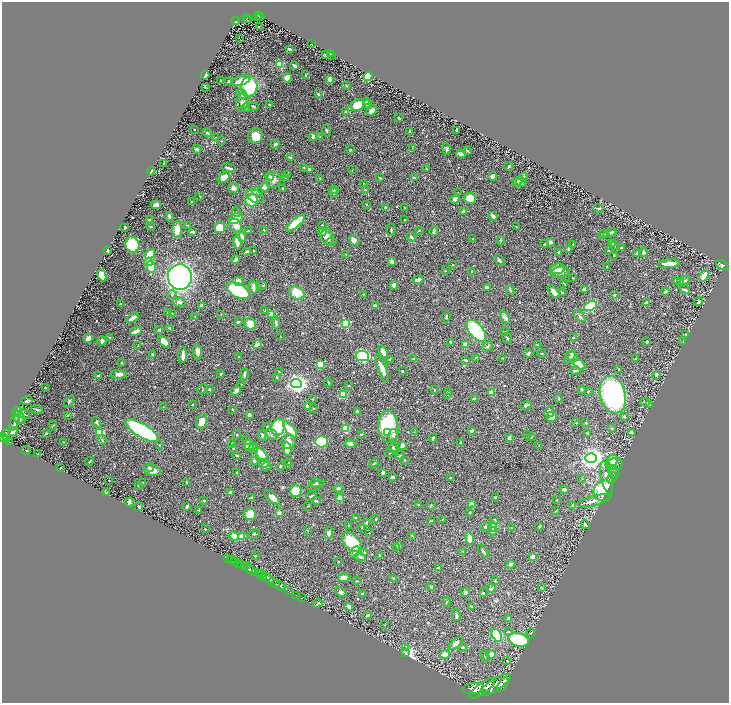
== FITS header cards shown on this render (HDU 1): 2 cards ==
NAXIS1  =                 1454
NAXIS2  =                 1401

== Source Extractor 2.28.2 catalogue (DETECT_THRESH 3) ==
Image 1454 x 1401 px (HDU 1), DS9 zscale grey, zoomed out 1/2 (1 PNG px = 2 x 2 image px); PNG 731 x 705 px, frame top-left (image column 2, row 1401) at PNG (2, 2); each listed source drawn as its Kron ellipse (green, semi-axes under 4 px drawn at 4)
Background 0.72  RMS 0.018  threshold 0.053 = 3 sigma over >= 5 px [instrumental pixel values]
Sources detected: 634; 39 cannot appear on this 1/2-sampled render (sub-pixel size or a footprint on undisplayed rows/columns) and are neither listed nor drawn; of the other 595, the 500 brightest by FLUX_AUTO listed and drawn (95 fainter detections omitted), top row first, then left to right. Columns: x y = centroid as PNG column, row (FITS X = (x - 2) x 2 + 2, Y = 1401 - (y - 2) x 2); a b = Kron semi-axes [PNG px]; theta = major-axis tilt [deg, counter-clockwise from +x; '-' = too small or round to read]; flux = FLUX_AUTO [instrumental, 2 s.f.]
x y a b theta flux
258 15 3 2 - 60
260 16 3 1 - 39
259 17 2 2 - 20
247 18 5 2 - 80
247 20 3 1 - 26
236 21 4 2 - 110
259 27 3 1 - 3.2
240 38 2 1 - 1.8
312 44 2 1 - 2.2
289 49 3 2 - 10
330 54 2 2 - 1.8
326 55 3 2 - 4.1
332 55 2 2 - 1.6
280 64 3 3 - 200
294 66 4 2 - 13
205 75 4 2 - 19
306 75 3 2 - 4.1
368 76 4 4 - 110
287 78 5 4 - 43
329 79 3 3 - 15
221 81 2 2 - 2.6
241 81 10 4 18 74
228 82 3 2 - 5.2
346 85 3 2 - 3.8
249 86 10 8 79 200
205 88 2 2 - 2.2
241 94 5 4 - 9.7
318 94 4 2 - 5.3
367 101 4 3 - 6.7
242 102 9 6 77 13
367 104 5 3 - 3.9
270 105 3 2 - 8.8
358 105 7 5 37 81
253 106 5 4 - 4.9
246 108 4 3 - 4.7
372 110 6 4 42 16
346 112 4 3 - 6
399 118 3 2 - 3.3
194 130 2 1 - 1.8
326 130 6 3 -76 3.6
456 130 3 2 - 6.3
410 131 3 3 - 5.6
207 133 4 3 - 4.4
255 136 7 7 - 45
215 137 3 2 - 1.9
313 137 4 3 - 14
320 137 3 2 - 2
221 141 3 3 - 2.3
275 144 4 3 - 11
412 148 3 2 - 1.7
197 149 4 2 - 7.3
446 149 5 3 - 6.1
350 150 2 2 - 3
467 151 4 2 - 4.2
461 154 4 3 - 22
291 158 2 2 - 20
164 163 3 1 - 2.4
509 166 4 2 - 3.9
304 167 3 2 - 2.3
228 168 8 2 -12 7.2
309 169 3 2 - 11
427 169 2 2 - 2.6
352 170 2 1 - 1.7
151 171 4 2 - 5
288 175 3 2 - 1.8
270 176 4 4 - 6.8
493 176 4 3 - 23
285 177 4 3 - 3.2
524 177 4 3 - 4.9
224 178 7 4 37 30
380 178 3 2 - 3.7
414 178 4 3 - 3.8
320 179 3 2 - 2.5
274 180 8 7 - 17
517 182 5 3 - 4
521 182 5 3 - 7.1
363 184 3 2 - 1.7
264 187 4 4 - 15
234 188 5 5 - 16
283 188 4 3 - 3
334 190 3 3 - 4.6
365 190 2 2 - 2.4
258 192 5 4 - 7.3
334 192 5 3 - 4.1
458 193 2 2 - 1.8
255 196 9 6 -24 20
200 197 2 2 - 2
470 198 6 5 - 60
455 199 5 4 - 14
252 200 6 6 - 84
192 201 2 2 - 1.8
366 204 3 2 - 3.1
156 205 5 3 - 13
386 207 4 3 - 3.7
405 208 3 2 - 2.2
599 208 5 2 - 5.1
236 212 5 4 - 7.3
463 212 4 3 - 15
169 216 3 2 - 6.9
493 216 4 3 - 17
236 218 7 5 29 140
150 220 2 2 - 9.9
404 220 2 2 - 4
296 223 12 4 41 150
187 225 4 2 - 2.6
322 225 2 2 - 4
236 226 7 5 -61 23
125 227 3 2 - 7.7
151 227 4 2 - 3.8
220 227 6 5 - 51
516 227 4 3 - 2.3
177 229 8 5 87 43
264 230 4 2 - 3.1
391 230 6 2 89 4.2
419 230 3 2 - 2.8
248 231 4 2 - 4.3
323 231 4 3 - 10
434 231 5 3 - 7.8
192 232 3 2 - 8.8
613 232 3 2 - 3.6
610 233 7 4 30 8.6
603 235 4 4 - 6.8
242 236 5 3 - 12
327 237 8 6 -69 31
411 237 5 3 - 7.1
473 239 2 2 - 1.8
354 240 6 4 -44 17
501 241 5 3 - 3.1
237 242 6 3 -81 36
331 242 5 2 - 3.3
550 242 3 3 - 16
544 244 3 2 - 2.2
573 244 2 2 - 2.1
612 244 3 3 - 4
132 245 8 7 - 240
615 246 2 2 - 3.1
621 248 3 2 - 7.3
568 249 3 3 - 4.4
108 251 3 2 - 3.3
254 251 2 2 - 2.7
609 251 2 2 - 3.8
247 252 4 2 - 6.3
558 252 2 2 - 5.1
643 252 4 3 - 7.2
637 253 3 3 - 2.5
150 254 5 4 - 51
346 254 2 2 - 1.8
614 255 2 2 - 3.6
236 260 4 3 - 12
500 260 6 3 -50 10
392 261 3 3 - 11
148 262 4 3 - 42
669 264 11 3 4 38
452 265 2 2 - 2.1
722 265 6 4 -27 7.9
606 266 3 2 - 1.8
151 267 6 4 -77 59
557 269 7 5 7 35
445 271 2 2 - 2.2
471 271 2 2 - 4.9
560 272 9 5 8 16
102 275 6 4 -66 45
704 276 6 3 58 40
180 277 13 12 - 960
573 278 2 2 - 1.7
418 280 5 3 - 23
676 280 3 3 - 13
238 281 5 4 - 22
683 281 7 3 16 13
681 282 4 2 - 5
564 283 3 2 - 2.8
263 285 3 2 - 2.7
394 285 4 4 - 12
253 287 7 4 -78 9.8
487 288 4 3 - 18
584 289 3 3 - 8.6
510 290 4 3 - 4.2
685 290 5 3 - 6.8
238 291 13 7 -28 420
665 291 4 3 - 5.8
554 292 7 4 -50 20
562 292 3 2 - 2.3
297 293 8 6 -32 74
363 294 2 2 - 1.6
172 295 5 4 - 5.3
614 295 3 3 - 3.1
179 302 6 4 -8 12
646 302 3 2 - 5
698 302 4 3 - 8
120 304 2 2 - 4.1
202 306 3 3 - 18
375 306 3 3 - 12
590 306 6 4 26 140
265 311 3 2 - 2.5
168 312 3 2 - 2.1
172 313 2 1 - 2.4
221 314 2 2 - 1.7
271 314 3 3 - 29
580 316 7 4 -47 6.3
195 317 3 2 - 1.8
446 317 5 3 - 5.3
133 318 7 3 35 15
505 318 7 3 -59 11
238 322 3 2 - 3.4
276 323 5 3 - 7.7
345 323 3 3 - 230
250 324 6 5 - 52
169 328 4 3 - 4
159 330 4 3 - 7.1
136 331 6 3 26 19
476 331 13 7 -52 310
504 332 4 2 - 2
686 334 3 3 - 4
109 337 4 3 - 2.5
281 337 2 2 - 1.9
574 337 3 2 - 3.3
88 338 4 3 - 39
507 338 6 2 -56 4.1
102 341 5 4 - 7.8
647 341 2 2 - 4.3
164 342 7 4 -47 34
451 342 4 2 - 4.5
683 342 2 2 - 1.7
257 344 5 3 - 18
138 345 4 2 - 2.5
466 345 3 3 - 22
538 345 3 3 - 2.2
487 347 6 4 43 6
197 352 8 4 -86 22
383 352 7 4 -66 26
528 353 4 3 - 6.3
542 353 4 2 - 2.8
153 354 3 3 - 4.9
183 355 8 3 90 20
362 356 7 5 -8 280
572 356 6 4 -35 13
239 357 3 3 - 2.1
570 357 8 4 52 11
414 358 3 2 - 1.7
476 358 3 2 - 2.3
503 358 3 2 - 1.7
635 358 4 3 - 3.3
390 359 4 2 - 2.7
466 360 4 3 - 7.7
121 363 2 2 - 3.5
579 364 7 3 -33 56
320 365 3 3 - 68
382 368 15 4 -69 31
619 369 2 2 - 1.8
402 371 2 2 - 4.3
575 371 5 3 - 8.7
279 372 3 2 - 4
119 374 8 4 3 14
221 374 4 2 - 4.8
244 374 6 3 88 7.6
656 375 4 3 - 5
98 376 3 3 - 4.8
277 377 4 3 - 2.6
328 382 4 2 - 2.5
296 383 5 4 - 1400
241 384 2 2 - 2.1
348 386 3 2 - 1.6
45 388 2 1 - 2
203 389 6 2 44 2.5
581 389 3 2 - 6
209 390 2 2 - 4
434 390 2 2 - 2.8
236 391 5 3 - 15
448 391 2 2 - 3.5
588 391 3 2 - 2.4
492 393 4 3 - 24
447 394 3 3 - 3.2
343 395 4 3 - 76
613 395 19 13 -74 730
559 398 4 2 - 3.3
313 399 3 2 - 1.8
474 399 4 3 - 10
27 401 5 2 - 5.9
69 402 7 3 58 6
645 402 4 3 - 5
192 404 2 2 - 1.8
526 405 6 3 22 7.7
650 405 3 3 - 2.3
163 407 3 2 - 1.9
307 407 4 3 - 9.9
314 408 3 3 - 1.8
232 409 2 1 - 2.2
37 410 6 2 -14 6.5
18 411 5 3 - 24
358 411 3 2 - 18
549 412 5 5 - 12
24 414 6 2 -24 4.2
68 415 3 3 - 2.9
249 415 4 3 - 9.7
624 416 2 2 - 21
19 417 8 5 -48 16
552 417 5 5 - 35
202 421 7 5 72 37
96 422 5 3 - 8.3
14 423 8 4 65 7.3
576 423 3 2 - 1.7
586 423 2 2 - 5.3
53 425 4 2 - 2.4
267 426 3 2 - 4.3
278 427 9 6 77 150
388 427 16 10 -86 230
612 428 4 3 - 3.5
345 429 4 3 - 73
142 430 19 6 -31 570
290 430 10 4 -52 70
13 431 5 4 - 38
472 431 3 2 - 15
99 432 4 3 - 150
414 432 3 2 - 1.7
631 432 3 3 - 9.2
46 433 3 2 - 4.6
388 433 4 3 - 17
587 433 2 2 - 6.7
272 434 6 5 - 9.7
361 434 4 3 - 3.3
528 434 2 2 - 2.5
6 435 6 4 -80 680
237 435 3 2 - 3.5
262 435 5 3 - 6.2
393 435 6 4 79 14
3 437 3 2 - 500
509 437 3 3 - 12
531 437 4 2 - 2.3
433 438 4 3 - 5.9
6 440 2 1 - 150
102 440 5 3 - 4.4
247 440 4 3 - 4.2
9 442 4 2 - 190
64 442 3 2 - 2
289 442 7 7 - 19
321 442 6 5 - 250
460 442 3 2 - 3.4
231 443 3 2 - 1.8
350 444 5 3 - 17
159 445 3 2 - 2
249 445 5 5 - 37
402 446 4 3 - 15
539 446 4 2 - 2.4
233 448 3 2 - 2.1
254 448 5 4 - 8.7
393 448 4 3 - 7
287 449 7 3 -85 49
26 451 4 2 - 2.3
389 453 2 2 - 1.8
38 454 3 2 - 2.6
261 454 9 3 -48 140
237 455 4 2 - 4.4
400 456 4 2 - 3.8
591 458 5 5 - 2300
405 460 2 2 - 3.4
613 460 5 5 - 43
90 461 5 2 - 4
254 461 4 3 - 6.5
264 463 5 4 - 14
289 463 4 3 - 4.8
374 463 5 3 - 4.9
614 464 9 5 13 20
288 465 2 2 - 3.5
266 466 5 3 - 8
281 466 3 2 - 4.1
149 467 4 3 - 4
60 468 2 1 - 2.3
152 470 9 5 -13 21
237 472 2 2 - 3.1
383 472 3 2 - 8.5
614 472 6 4 -54 7
393 477 4 2 - 7.4
450 478 2 2 - 2.4
606 478 17 5 -78 29
612 478 6 3 64 5.1
582 479 3 3 - 2.4
109 480 2 2 - 3
187 482 4 2 - 2.4
143 483 3 3 - 4.4
315 483 5 3 - 8.5
138 485 4 2 - 2.7
316 486 9 2 22 7.8
338 488 5 4 - 7.5
564 490 4 3 - 12
296 491 6 5 - 83
603 491 11 9 68 200
106 493 4 2 - 3.6
231 493 3 3 - 16
311 496 6 2 30 4.7
252 497 4 3 - 4.5
272 498 9 4 -40 26
340 498 3 3 - 32
495 498 4 2 - 4.7
204 500 3 3 - 3.5
557 500 2 2 - 2
316 501 4 3 - 5.1
594 501 17 5 15 27
129 502 4 3 - 13
472 503 2 2 - 25
418 505 3 2 - 3.8
431 505 4 3 - 4.6
187 506 3 2 - 11
308 506 2 1 - 1.8
573 506 3 3 - 14
139 507 3 2 - 4.6
199 510 3 2 - 2.4
556 511 3 2 - 1.8
470 512 2 2 - 3.4
279 513 2 2 - 30
250 514 6 6 - 53
356 517 3 2 - 3.4
376 519 3 2 - 2
442 519 3 2 - 1.8
495 520 3 2 - 1.8
431 521 4 2 - 2.8
366 523 3 2 - 4.7
585 524 5 3 - 6.4
349 525 3 2 - 1.9
362 527 4 2 - 3.2
486 527 6 3 -23 20
492 527 4 3 - 100
539 527 3 2 - 4.6
512 528 3 3 - 1.6
205 529 2 2 - 3.7
307 530 3 2 - 1.7
492 531 4 3 - 19
329 533 6 4 87 12
369 533 2 2 - 3.6
254 534 6 3 19 3.8
412 535 3 2 - 1.9
234 536 5 3 - 42
242 537 4 3 - 68
469 538 6 3 -80 51
352 542 11 7 -42 130
399 546 3 3 - 3.3
396 547 4 3 - 2.9
462 551 3 2 - 2.3
483 551 7 3 -58 9.5
355 552 6 3 62 11
364 552 2 2 - 8.4
255 555 2 2 - 3.1
380 556 3 2 - 3.4
360 557 5 3 - 7.8
533 557 4 3 - 38
227 558 2 2 - 47
231 560 3 2 - 160
338 561 2 2 - 1.7
235 562 2 2 - 300
238 564 2 1 - 190
511 564 5 3 - 12
241 565 4 2 - 760
247 565 2 1 - 140
244 567 3 2 - 540
438 568 4 3 - 6.6
250 569 6 2 -31 2000
256 572 4 3 - 820
262 573 3 1 - 110
259 575 4 2 - 300
264 577 3 2 - 390
268 578 6 3 -38 830
344 578 5 4 - 24
394 578 3 2 - 4.5
357 581 3 2 - 2.9
495 581 3 2 - 2.9
274 583 6 2 -26 1200
280 586 6 3 -29 1500
431 587 4 3 - 5
541 588 3 3 - 3.5
491 589 5 4 - 5.5
288 591 2 1 - 44
341 592 6 4 -33 11
466 592 5 4 - 9.3
362 593 4 3 - 4.4
483 593 3 2 - 2.7
296 595 2 1 - 11
301 598 2 1 - 24
446 602 5 3 - 3.7
318 603 5 3 - 5.3
349 606 4 3 - 16
471 606 2 2 - 7.4
367 615 4 3 - 5.9
456 615 6 3 -79 5.7
509 619 3 3 - 14
385 624 2 1 - 2
509 632 3 3 - 3.4
531 633 5 2 - 2.6
497 635 7 4 -60 160
518 640 11 6 -14 280
456 644 9 3 40 18
406 647 4 3 - 5.9
463 648 4 3 - 3.2
405 653 2 2 - 2.3
445 654 4 3 - 40
491 655 4 3 - 26
485 656 6 3 -81 5
507 660 3 3 - 2.8
495 685 18 5 33 8000
503 685 8 4 56 3900
482 688 15 5 37 7000
473 689 11 5 7 5200
At the frame edge (FLAGS 8, measured only in part): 1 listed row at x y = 3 437
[95 fainter detections neither listed nor drawn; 39 sub-pixel or undisplayed-footprint detections neither listed nor drawn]